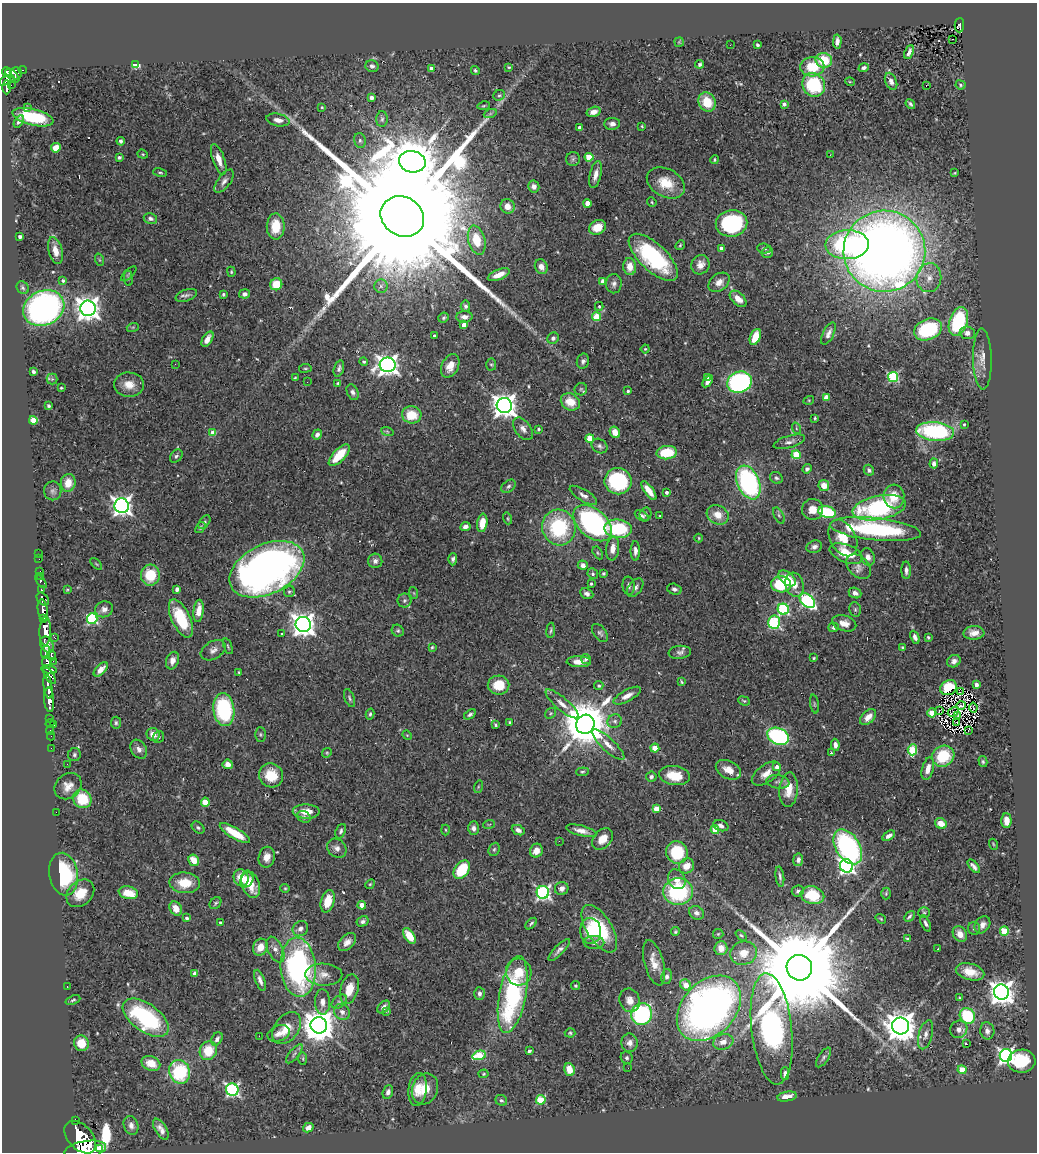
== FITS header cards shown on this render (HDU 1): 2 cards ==
NAXIS1  =                 1035
NAXIS2  =                 1150

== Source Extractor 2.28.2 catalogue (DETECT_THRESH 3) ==
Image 1035 x 1150 px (HDU 1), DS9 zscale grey, 1 PNG px = 1 image px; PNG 1039 x 1154 px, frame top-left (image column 1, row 1150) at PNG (2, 3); each listed source drawn as its Kron ellipse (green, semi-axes under 4 px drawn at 4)
Background 0.835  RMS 0.034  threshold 0.101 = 3 sigma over >= 5 px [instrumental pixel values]
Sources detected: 541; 5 with non-positive FLUX_AUTO (blend fragments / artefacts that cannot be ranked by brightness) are neither listed nor drawn; of the other 536, the 500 brightest by FLUX_AUTO listed and drawn (36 fainter detections omitted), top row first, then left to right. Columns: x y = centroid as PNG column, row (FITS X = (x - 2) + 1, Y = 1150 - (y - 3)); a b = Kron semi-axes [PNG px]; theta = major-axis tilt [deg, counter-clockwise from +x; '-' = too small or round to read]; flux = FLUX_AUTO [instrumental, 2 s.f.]
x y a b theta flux
959 25 7 4 88 130
953 39 3 2 - 2.9
837 41 7 4 88 9.1
679 42 5 5 - 2.6
730 45 2 2 - 2.2
757 45 4 3 - 6
909 52 7 3 67 6.4
824 60 8 7 - 64
699 64 4 4 - 4.9
136 65 4 4 - 120
372 66 6 6 - 5.9
509 67 4 3 - 2.5
812 67 12 9 4 67
431 68 4 4 - 15
864 68 5 4 - 4.9
23 70 4 3 - 21
475 70 5 3 - 3.5
7 72 5 4 - 570
16 73 6 6 - 380
12 76 8 5 -44 470
7 80 8 4 22 290
891 81 9 5 -67 10
850 82 5 3 - 2.1
11 85 2 2 - 7.2
814 85 12 11 - 150
926 85 3 2 - 9.7
960 85 5 4 - 4
7 87 7 3 -89 230
499 95 6 5 - 4.5
371 98 4 3 - 9.7
707 102 10 8 -63 57
784 104 4 3 - 8.6
910 104 5 3 - 4.5
484 106 6 3 9 2.6
27 107 3 2 - 8.3
322 107 4 3 - 2.5
593 112 7 5 16 14
490 114 7 4 19 4.2
33 117 21 8 -13 120
382 119 8 5 88 5.6
278 120 12 6 -10 15
19 121 7 4 58 5.6
612 124 8 6 2 9.6
642 126 4 3 - 2.4
579 128 4 4 - 12
121 141 4 3 - 5.5
360 141 7 5 -76 5.8
56 148 5 4 - 30
143 154 5 4 - 2.8
830 155 3 2 - 3.2
119 157 4 4 - 4.1
589 157 4 4 - 69
219 159 16 6 -70 24
573 159 7 7 - 5.5
715 159 4 4 - 3
412 162 13 10 -13 12000
160 173 7 3 -10 3.1
955 173 3 2 - 2.1
596 175 14 6 77 17
224 181 14 6 52 11
666 183 20 14 -28 51
534 187 6 5 - 12
652 202 5 4 - 2.5
587 203 4 4 - 33
507 206 7 7 - 23
402 216 22 19 -32 210000
150 219 7 5 -10 6.1
731 223 16 13 10 250
276 226 13 9 89 48
597 227 9 7 30 36
20 236 3 3 - 7.7
477 240 15 8 -75 58
680 245 5 4 - 3
847 245 22 14 1 270
721 248 4 4 - 14
764 248 7 5 -6 4.3
55 251 14 7 -75 21
884 251 41 40 - 3100
767 252 6 5 - 6.4
653 257 31 13 -43 230
100 260 6 4 -70 2.6
700 265 10 9 - 18
541 266 8 6 -66 17
630 267 8 6 -85 26
231 272 5 4 - 2.5
129 274 10 3 43 3
499 275 11 5 22 24
128 278 8 3 -84 3
929 278 14 12 81 28
63 280 4 3 - 5.5
603 281 4 4 - 27
719 282 12 8 36 17
276 284 6 6 - 48
614 284 9 8 - 9.1
381 286 7 6 - 6.8
23 288 7 5 -47 4.6
223 294 4 4 - 4.4
244 294 5 4 - 7.3
186 295 11 6 19 7.4
738 299 10 6 -43 22
465 306 5 4 - 5.7
599 306 4 3 - 2.4
44 308 21 17 24 760
88 308 8 7 - 2100
464 317 8 5 3 12
596 317 4 4 - 74
444 318 5 5 - 3.7
958 322 15 9 71 170
464 325 4 4 - 20
133 327 6 4 18 2.9
928 329 14 10 21 190
828 333 12 5 64 10
967 333 8 6 -12 13
435 336 3 3 - 5.8
755 337 8 5 67 46
553 338 6 5 - 6.7
207 339 8 4 58 16
645 349 4 4 - 2.3
982 359 30 9 -89 27
583 361 7 6 - 6.7
364 362 4 4 - 3.5
175 364 3 2 - 3.9
491 364 6 5 - 3.3
388 365 8 7 - 1500
450 366 12 8 63 25
305 368 6 3 8 2.8
339 368 8 5 74 6.6
33 372 4 3 - 4.4
707 377 3 3 - 3.6
893 377 5 5 - 200
295 378 3 3 - 2.4
52 379 5 5 - 3.9
708 381 7 4 55 11
307 382 2 2 - 2.7
739 382 12 10 20 390
338 383 3 3 - 3.6
129 385 15 12 -4 28
61 388 3 3 - 2.4
581 389 6 6 - 4.2
628 391 3 3 - 3.6
353 392 8 5 -64 7
826 397 4 4 - 34
809 400 5 3 - 2.3
570 402 10 8 -32 38
48 406 4 3 - 4.4
504 406 7 7 - 2100
412 415 10 8 -12 53
815 418 3 3 - 2.9
33 420 4 4 - 50
964 424 4 3 - 2.1
796 428 6 3 -72 2.5
523 429 13 7 -52 13
538 429 3 3 - 3.4
387 431 6 4 -20 3.3
935 431 19 9 -5 260
615 432 6 5 - 21
213 433 4 4 - 42
317 435 5 4 - 7.8
590 439 4 4 - 70
789 442 16 6 16 10
600 446 8 6 -36 6.7
667 453 10 6 7 77
339 455 14 6 46 59
796 455 4 4 - 88
176 456 7 5 51 5.5
934 463 5 4 - 7.7
807 469 5 4 - 5.5
869 470 5 5 - 5.5
776 478 7 5 -33 4.8
618 481 13 13 - 220
748 482 18 11 -66 380
68 483 9 7 81 30
508 486 8 5 39 6
824 486 5 5 - 29
649 490 11 4 -53 26
53 491 9 8 - 7.9
666 492 3 3 - 6.6
583 495 15 6 -31 12
894 496 12 10 -87 44
122 506 7 7 - 1300
879 508 27 12 11 290
813 509 10 10 - 24
827 512 9 6 -17 140
645 514 6 6 - 5.3
718 515 11 9 -27 32
779 515 8 4 -63 5.3
642 516 8 4 -33 5.7
660 516 3 3 - 2.1
508 518 6 4 -72 2.7
204 522 8 5 52 4.6
482 523 9 5 82 32
593 523 22 14 -41 430
465 526 5 4 - 9.1
200 527 6 4 52 4.1
559 527 18 16 -76 180
618 529 13 9 -4 140
875 529 46 11 -6 290
699 538 4 4 - 2.4
843 538 19 13 -62 44
814 547 8 6 19 8.8
613 549 12 6 82 19
635 551 10 4 -90 11
38 553 2 2 - 4.1
598 553 7 4 -60 3.4
846 554 17 9 -21 56
868 557 9 6 -70 11
39 559 2 2 - 6.3
453 559 6 4 87 6.3
375 561 7 7 - 8.9
96 564 7 2 -45 2.2
583 565 5 4 - 13
858 566 14 10 -46 16
267 569 40 24 26 1400
906 570 8 4 -89 8.6
40 571 2 2 - 11
603 573 3 3 - 3.4
593 574 5 5 - 4.8
150 575 10 9 - 71
40 576 2 2 - 10
787 578 10 6 -41 43
41 582 7 4 -53 110
591 584 3 3 - 3.6
781 584 10 8 -3 130
795 585 12 9 -74 24
629 586 9 6 -84 8.2
635 588 10 6 52 9.2
177 589 4 4 - 12
674 589 7 5 -16 6
42 590 3 3 - 150
67 590 4 3 - 2.5
289 591 6 5 - 4.2
414 593 6 3 -71 2.3
855 593 6 5 - 8.4
587 594 7 5 -25 7.5
43 599 7 5 -49 390
404 600 7 7 - 5.5
807 601 9 6 -45 370
104 609 9 8 - 12
783 609 5 5 - 250
855 609 7 5 -76 4.9
43 610 11 5 -82 1700
199 611 11 5 82 29
181 618 21 9 -65 110
43 619 3 3 - 460
92 619 5 5 - 250
774 622 7 6 - 200
844 623 12 7 -16 20
303 624 8 7 - 2000
833 627 5 4 - 6
551 630 8 3 85 3.7
45 631 14 6 88 3600
398 631 6 5 - 4.1
282 633 3 3 - 3.9
600 633 10 6 -52 6.4
974 633 10 7 4 18
915 637 7 4 -66 9.8
928 637 3 3 - 3.2
55 638 3 2 - 16
47 645 8 6 -58 1800
228 646 8 3 -68 3
432 647 4 3 - 2.6
902 647 3 3 - 2.8
213 650 13 8 30 13
46 652 6 4 79 560
680 652 11 6 6 8.8
51 655 5 3 - 210
814 658 3 3 - 2.4
586 659 5 4 - 4.7
53 661 2 2 - 16
172 661 9 6 72 15
954 661 7 6 - 10
47 662 6 4 -80 680
579 662 12 5 -1 20
49 669 8 3 -11 640
101 669 9 4 45 18
239 672 3 3 - 2.9
50 676 9 4 -58 650
682 682 4 2 - 2.7
498 685 11 9 1 49
976 685 4 3 - 10
599 686 4 4 - 4.4
48 687 12 4 -81 1600
949 688 9 7 32 58
960 692 4 2 - 3.1
627 696 15 5 29 18
350 698 9 4 -68 5
49 700 12 5 -86 2000
744 701 6 4 -21 3.1
562 704 21 6 -40 20
814 704 9 3 -79 3.7
961 705 5 3 - 2.4
973 708 5 2 - 2.2
224 709 16 10 -83 210
939 710 4 2 - 3
953 712 6 2 31 3.5
551 713 6 4 37 3.2
932 713 4 4 - 59
370 714 6 3 76 4.4
470 714 6 4 33 5.1
958 716 4 2 - 2.6
868 717 9 6 46 18
50 719 2 2 - 15
615 721 7 6 - 6.8
510 722 3 3 - 4.4
957 722 2 2 - 2.2
116 723 6 5 - 4.4
50 724 4 3 - 36
585 724 9 9 - 12000
54 725 3 2 - 85
495 725 4 3 - 4.1
50 730 5 2 - 22
969 730 4 2 - 3
153 734 7 6 - 21
260 734 7 5 -90 4.5
407 735 5 4 - 2.2
51 736 4 3 - 12
778 736 11 8 -23 310
159 737 6 5 - 4.4
608 745 21 6 -43 20
835 745 6 4 -83 12
51 748 2 2 - 15
655 748 4 4 - 52
139 749 10 7 -57 12
912 750 5 4 - 110
327 753 5 4 - 2.7
831 753 4 3 - 3.9
74 755 6 6 - 5.2
943 756 11 10 - 92
983 762 5 4 - 3.7
67 764 3 2 - 2.1
228 764 5 5 - 12
777 767 4 4 - 19
928 769 11 5 75 20
728 770 13 8 -28 24
582 772 6 4 5 3.4
766 774 16 9 35 21
271 775 12 12 - 54
674 776 15 9 -8 56
651 777 5 5 - 5.9
778 782 11 6 -8 7.7
68 786 14 12 40 23
478 787 6 4 73 3.1
789 790 17 9 86 37
82 799 10 8 -50 81
205 802 4 4 - 58
656 809 4 4 - 43
306 811 13 7 -2 35
56 812 2 2 - 74
304 817 7 5 -28 5.5
1006 821 7 5 -89 18
941 823 6 5 - 22
489 824 6 3 19 2.5
721 826 8 5 -20 8.8
198 828 7 5 -39 4.6
473 828 7 5 87 8.1
446 830 5 3 - 2.2
518 830 7 5 -26 9.8
715 830 4 4 - 66
341 831 7 5 66 4.9
581 831 15 5 -14 15
235 833 17 5 -31 61
889 836 7 4 32 8.9
603 839 12 8 47 25
559 841 2 2 - 52
993 844 5 3 - 2.2
848 847 19 12 -58 430
337 848 10 8 -42 12
494 849 7 5 67 4.5
536 851 7 6 - 24
677 852 11 10 - 110
267 857 10 8 79 19
194 860 6 5 - 35
798 860 6 5 - 9.9
687 866 8 7 - 28
847 866 7 6 - 660
974 866 8 3 -51 7.9
462 870 10 7 55 95
64 874 21 14 -81 190
780 877 10 4 -83 5.9
241 878 9 7 -71 36
677 879 10 8 -61 19
247 880 8 6 62 25
185 883 15 10 -4 52
251 884 14 8 -69 45
370 884 5 4 - 2.5
285 888 4 4 - 2.5
562 888 7 6 - 12
678 891 15 13 4 220
798 891 6 5 - 6.6
543 892 6 6 - 560
80 893 16 12 43 52
128 893 9 6 -11 44
886 893 6 5 - 3.1
812 895 12 8 -13 90
328 901 11 7 74 44
215 903 7 5 47 4.2
362 905 4 4 - 29
176 909 7 5 -60 26
696 913 8 6 -31 8.3
924 913 6 5 - 3.1
909 916 6 3 47 3.9
187 918 4 3 - 6.4
881 919 6 3 -36 2.4
363 921 6 5 - 6.2
220 922 3 3 - 2.7
926 923 9 4 -64 5.6
531 924 7 3 44 4
982 925 9 7 54 12
300 929 8 7 - 11
599 929 27 12 -58 140
974 929 6 6 - 5.8
591 931 13 10 -86 70
1004 931 5 4 - 100
675 932 4 4 - 3
718 934 5 5 - 2.9
960 934 8 6 -57 18
741 935 6 4 -40 3.6
409 936 9 5 -56 40
908 939 4 3 - 2.9
347 942 10 7 46 15
594 943 10 6 1 10
260 947 9 7 64 30
721 948 7 6 - 22
938 949 3 3 - 3.5
275 950 14 7 -63 15
559 950 14 4 46 9.1
743 953 13 11 16 34
654 963 23 9 -75 34
298 967 30 17 -85 530
799 968 13 12 - 84000
519 972 13 12 - 41
970 972 14 8 -14 33
195 974 4 4 - 19
324 975 18 11 -1 22
667 976 7 5 77 9.8
260 980 11 4 -70 10
686 985 6 5 - 40
576 986 4 4 - 3.2
67 987 2 2 - 2.1
349 989 15 9 74 36
1001 992 7 7 - 2300
479 994 6 5 - 7.5
513 995 39 13 79 370
959 998 3 3 - 2.2
73 1000 8 3 21 3.6
630 1000 12 10 -71 21
322 1002 12 7 -88 15
339 1002 9 5 40 6.1
384 1007 7 5 47 10
709 1008 37 26 47 1400
387 1011 4 4 - 2.5
342 1012 8 7 - 10
642 1014 11 10 - 280
967 1016 8 7 - 130
146 1018 26 14 -35 280
319 1025 8 8 - 4400
901 1026 8 8 - 3700
287 1028 18 12 52 37
772 1029 56 20 -84 790
959 1029 9 8 - 13
987 1031 8 7 - 11
279 1033 11 8 21 14
570 1033 5 4 - 3.6
925 1035 15 7 74 13
259 1036 2 2 - 25
217 1039 7 5 58 7.3
723 1042 10 7 16 19
81 1043 8 7 - 43
630 1043 9 8 - 14
967 1044 3 3 - 25
208 1051 9 8 - 55
529 1051 3 3 - 3.8
294 1054 11 5 50 6.3
479 1055 7 4 15 85
1006 1055 6 6 - 800
823 1057 11 5 57 5.7
627 1058 6 5 - 5.1
303 1059 6 3 -89 2.4
1022 1061 14 11 2 95
151 1063 9 7 -23 34
628 1068 2 2 - 2.5
569 1069 6 5 - 31
962 1070 4 4 - 69
180 1072 12 10 -68 160
484 1074 5 4 - 3.1
785 1074 6 4 88 11
417 1089 16 9 82 35
425 1089 16 12 69 38
232 1090 6 6 - 460
388 1092 7 5 70 8
787 1097 10 5 10 18
501 1100 6 5 - 4.8
541 1100 5 4 - 91
75 1120 3 3 - 150
131 1125 9 7 -70 11
308 1128 5 4 - 12
161 1129 12 5 -60 13
80 1137 19 12 -46 7800
99 1148 3 2 - 12000
85 1150 21 8 9 6400
At the frame edge (FLAGS 8, measured only in part): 1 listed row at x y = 85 1150
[36 fainter detections neither listed nor drawn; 5 non-positive-flux detections neither listed nor drawn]